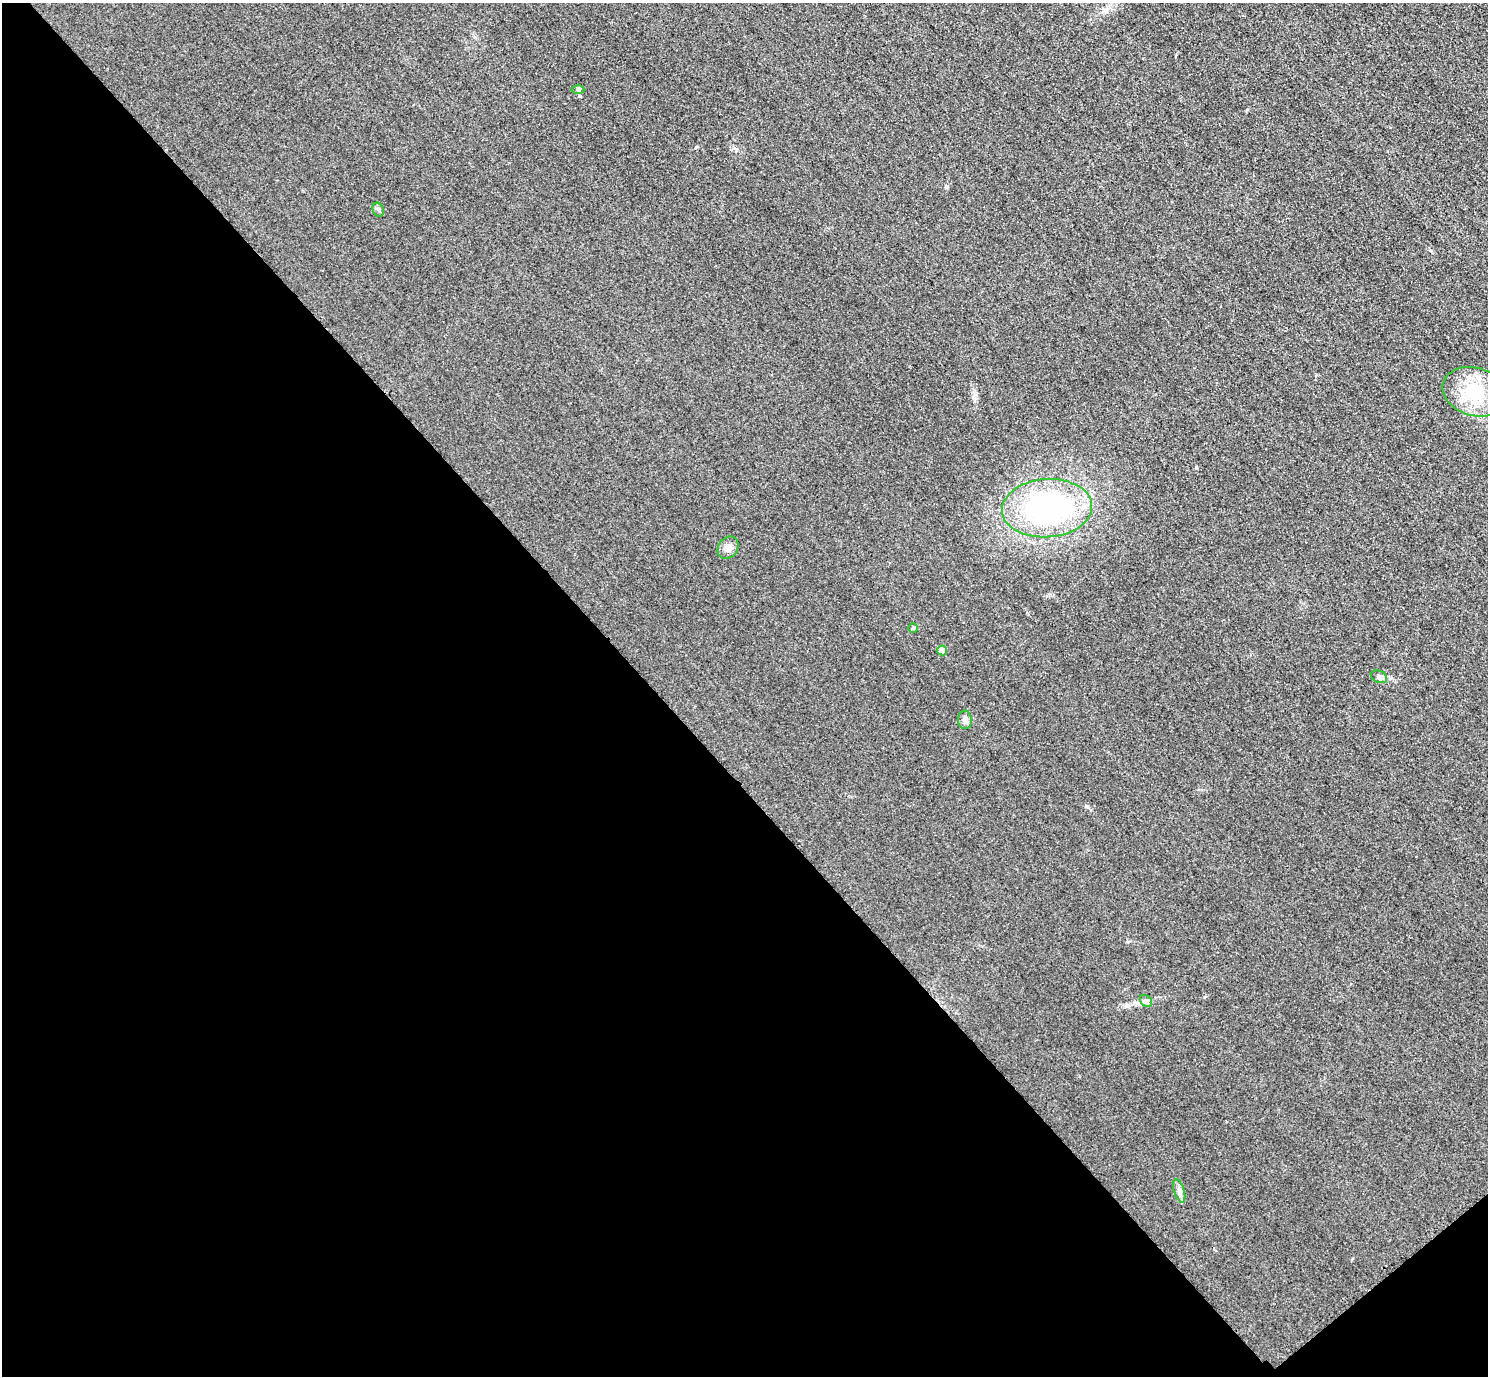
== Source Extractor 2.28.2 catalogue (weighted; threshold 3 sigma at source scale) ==
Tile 14 of 4 x 4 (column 2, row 4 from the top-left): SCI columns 1518-3003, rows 184-1557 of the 6005 x 6003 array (HDU 1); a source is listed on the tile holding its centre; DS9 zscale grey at full resolution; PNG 1490 x 1378 px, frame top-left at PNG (2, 3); each listed source drawn as its Kron ellipse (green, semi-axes under 4 px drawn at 4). Shown black and unused: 45% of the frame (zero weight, under 3 of 4 exposures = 3% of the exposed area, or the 3 px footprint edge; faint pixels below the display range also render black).
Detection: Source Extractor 2.28.2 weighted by HDU 2 'WHT'; one run over the whole footprint, this tile lists its part. Background 0.0522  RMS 0.016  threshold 0.0729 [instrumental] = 3 sigma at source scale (4.5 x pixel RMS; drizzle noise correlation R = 1.50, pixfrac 1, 0.05/0.05 arcsec/px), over >= 5 px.
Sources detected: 11; all 11 listed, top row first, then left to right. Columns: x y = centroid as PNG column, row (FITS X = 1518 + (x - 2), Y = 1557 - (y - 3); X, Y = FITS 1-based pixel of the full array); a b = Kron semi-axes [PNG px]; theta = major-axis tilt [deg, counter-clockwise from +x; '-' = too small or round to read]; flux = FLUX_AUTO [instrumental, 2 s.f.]
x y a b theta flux
578 89 6 4 -1 2.5
378 210 7 5 -68 3.4
1475 392 33 24 -17 79
1047 508 45 29 4 300
728 548 12 10 51 10
913 628 5 5 - 2
942 650 5 5 - 14
1379 677 8 6 -25 4.3
965 720 9 7 -86 6.1
1146 1001 7 5 -44 3.5
1179 1191 12 5 -73 5.9
Unlisted compact peaks at least as high as the median listed source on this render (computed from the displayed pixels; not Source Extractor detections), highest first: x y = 1086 806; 1196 468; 946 187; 1431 251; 696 147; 1247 110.